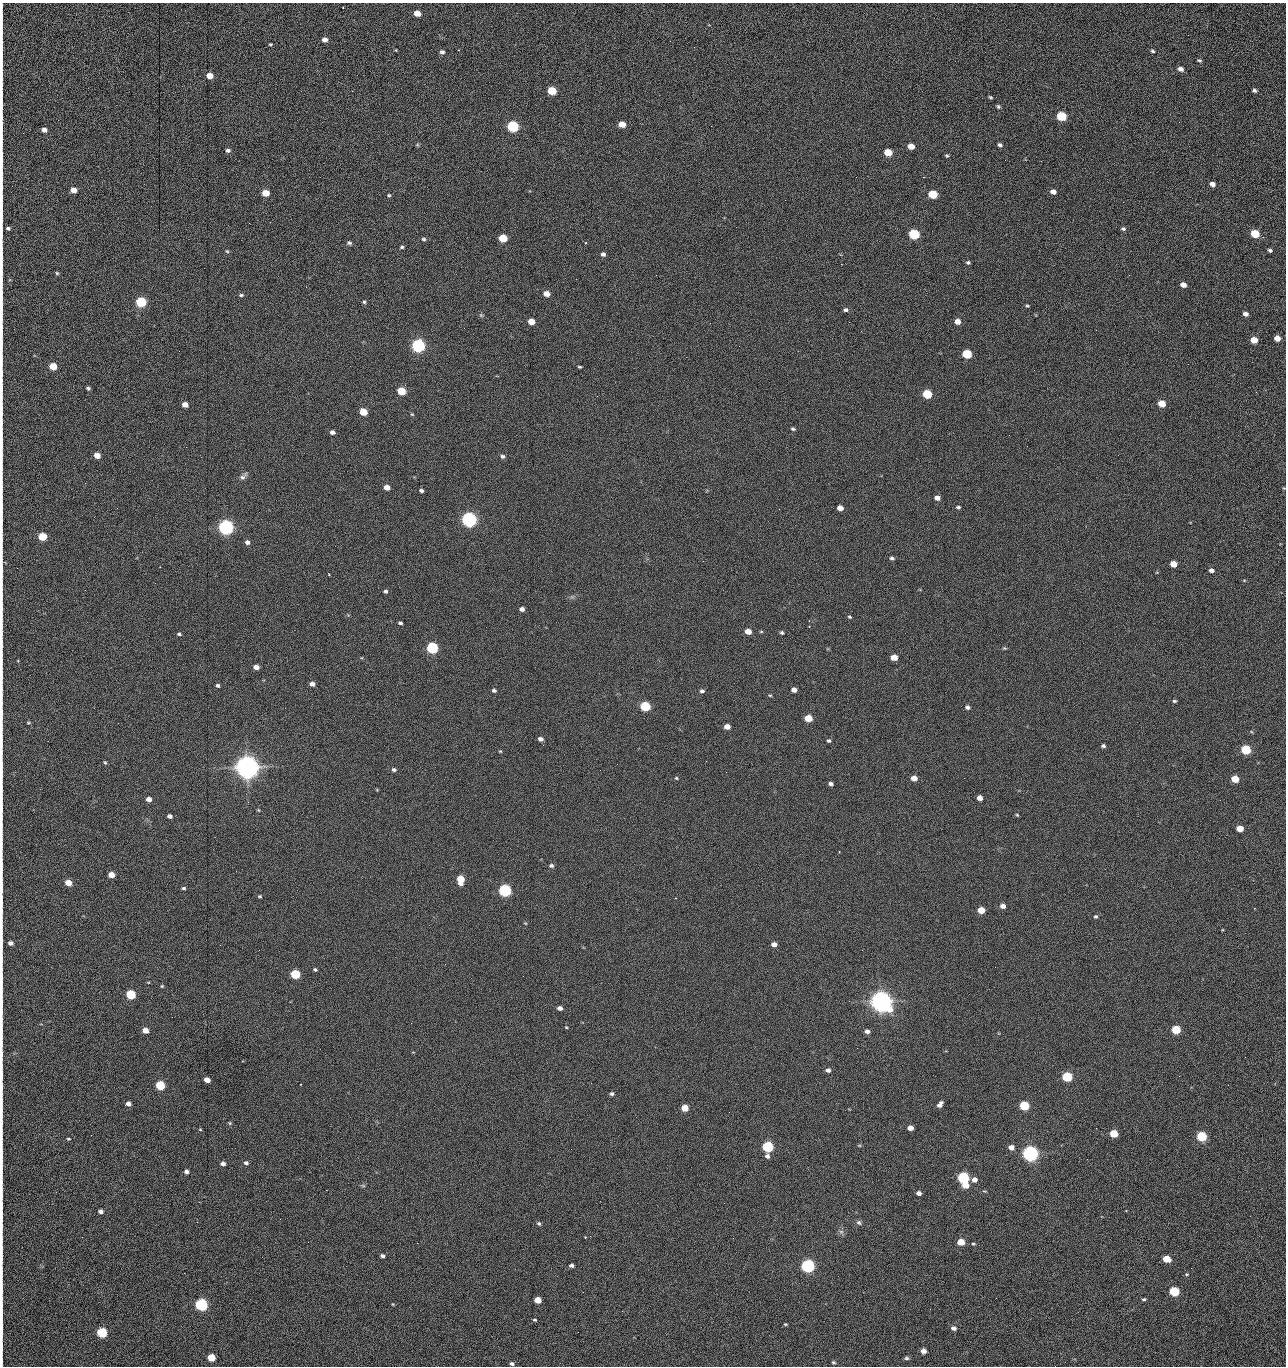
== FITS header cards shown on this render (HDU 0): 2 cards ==
NAXIS1  =                 1284 /fastest changing axis
NAXIS2  =                 1364 /next to fastest changing axis

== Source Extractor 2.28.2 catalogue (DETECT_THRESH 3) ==
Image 1284 x 1364 px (HDU 0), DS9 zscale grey, 1 PNG px = 1 image px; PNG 1288 x 1368 px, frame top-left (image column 1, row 1364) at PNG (2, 3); no overlay
Background 148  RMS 15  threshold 44.6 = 3 sigma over >= 5 px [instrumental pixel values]
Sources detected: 281; all 281 listed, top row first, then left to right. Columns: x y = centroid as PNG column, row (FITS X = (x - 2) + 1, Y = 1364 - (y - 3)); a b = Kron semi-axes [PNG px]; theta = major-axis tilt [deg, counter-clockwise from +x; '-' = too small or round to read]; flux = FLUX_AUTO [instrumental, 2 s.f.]
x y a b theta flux
343 8 2 2 - 7.1e+02
417 13 5 5 - 1.3e+04
2 18 12 2 90 2.1e+03
1188 35 3 2 - 8.0e+02
324 40 5 5 - 5.1e+03
670 41 2 2 - 1.4e+03
2 42 18 2 90 3.8e+03
270 44 4 3 - 1.1e+03
459 50 3 2 - 6.5e+02
1153 51 5 4 - 1.5e+03
442 52 5 5 - 2.6e+03
1199 60 5 4 - 1.6e+03
1180 69 6 5 - 4.7e+03
2 74 19 2 90 3.9e+03
209 76 5 4 - 1.3e+04
1254 90 5 4 - 2.1e+03
552 91 6 5 - 4.2e+04
990 97 5 4 - 1.3e+03
2 105 16 2 90 2.5e+03
998 106 5 4 - 1.6e+03
1061 116 6 5 - 6.1e+04
1179 122 2 2 - 8.2e+02
622 124 6 5 - 1.5e+04
513 126 6 5 - 1.6e+05
44 130 5 4 - 4.9e+03
2 137 11 2 90 1.6e+03
417 145 6 4 18 1.1e+03
1000 145 6 4 -39 2.2e+03
911 146 5 5 - 1.2e+04
228 150 5 4 - 2.5e+03
888 152 6 5 - 2.8e+04
947 156 5 5 - 1.4e+03
1005 160 3 2 - 8.8e+02
1041 161 2 2 - 1.3e+03
2 173 13 2 90 2.6e+03
856 177 2 2 - 1.5e+03
923 177 2 2 - 2.1e+04
1212 184 5 4 - 6.0e+03
73 190 5 4 - 1.0e+04
1053 192 6 5 - 5.5e+03
265 193 5 5 - 2.0e+04
933 194 6 5 - 5.1e+04
389 195 5 4 - 1.3e+03
785 200 2 2 - 4.1e+02
1123 202 2 2 - 5.1e+02
2 216 22 2 90 3.9e+03
8 228 4 4 - 2.0e+03
1123 229 6 5 - 2.0e+03
914 234 6 5 - 1.0e+05
1255 234 6 5 - 4.3e+04
503 238 6 5 - 4.0e+04
424 239 6 5 - 1.8e+03
349 243 6 5 - 2.0e+03
586 243 3 3 - 8.1e+02
402 247 5 4 - 1.7e+03
1270 250 4 3 - 1.9e+03
227 251 5 4 - 1.2e+03
603 254 5 5 - 2.8e+03
2 256 17 2 90 3.4e+03
968 262 5 4 - 1.6e+03
841 264 2 2 - 1.9e+04
57 273 5 4 - 1.3e+03
656 275 2 2 - 1.2e+03
1183 285 5 4 - 7.3e+03
306 287 2 2 - 5.1e+02
546 294 5 4 - 9.4e+03
241 295 5 4 - 1.7e+03
141 302 6 5 - 1.0e+05
364 302 4 4 - 1.5e+03
2 305 13 2 90 2.4e+03
1027 306 4 3 - 1.2e+03
846 310 6 5 - 2.2e+03
1245 314 5 4 - 4.0e+03
481 315 7 4 -44 1.5e+03
957 321 5 5 - 7.9e+03
531 322 5 5 - 1.5e+04
849 322 2 2 - 5.0e+02
710 323 2 2 - 2.3e+03
1096 330 2 2 - 6.5e+02
1277 338 5 4 - 1.0e+04
1254 340 5 5 - 1.6e+04
2 343 12 2 90 2.0e+03
418 346 6 5 - 3.0e+05
967 354 6 5 - 5.8e+04
53 366 5 5 - 2.5e+04
350 366 2 2 - 1.7e+03
580 367 4 3 - 1.3e+03
2 374 10 2 90 1.6e+03
2 388 8 2 90 1.4e+03
88 388 5 3 - 1.9e+03
401 391 5 5 - 3.6e+04
1256 392 3 2 - 1.2e+03
927 394 6 5 - 5.9e+04
1162 403 5 5 - 1.9e+04
185 404 5 4 - 8.4e+03
363 412 5 5 - 2.9e+04
412 414 5 4 - 1.0e+03
793 429 5 4 - 1.5e+03
332 432 5 4 - 3.4e+03
1009 435 2 2 - 1.0e+03
2 445 14 2 90 2.5e+03
186 447 2 2 - 1.9e+03
97 455 5 4 - 1.2e+04
503 456 6 5 - 2.7e+03
243 476 13 6 46 3.6e+03
85 483 3 2 - 7.3e+02
387 487 5 4 - 9.8e+03
2 488 14 2 90 2.1e+03
421 491 4 3 - 2.2e+03
937 498 5 4 - 5.7e+03
2 506 9 2 90 1.4e+03
958 507 5 3 - 1.6e+03
840 508 5 4 - 8.4e+03
469 520 6 5 - 5.0e+05
226 527 6 5 - 5.3e+05
42 537 5 5 - 4.1e+04
247 542 5 4 - 3.7e+03
892 558 5 4 - 2.0e+03
1173 564 5 5 - 1.3e+04
2 569 13 2 90 2.2e+03
1211 570 5 4 - 3.7e+03
329 574 3 2 - 6.6e+02
1244 580 4 4 - 9.3e+02
385 591 5 4 - 1.9e+03
522 609 5 4 - 4.2e+03
849 617 5 3 - 1.4e+03
400 623 4 3 - 1.9e+03
809 626 3 2 - 1.5e+03
748 631 5 4 - 1.0e+04
761 632 5 3 - 1.1e+03
782 633 4 4 - 1.7e+03
179 634 5 3 - 1.6e+03
432 648 6 5 - 1.6e+05
1004 648 5 4 - 1.1e+03
894 657 5 4 - 1.4e+04
256 667 5 4 - 7.0e+03
312 684 5 4 - 4.2e+03
218 685 5 4 - 1.9e+03
494 690 5 4 - 2.4e+03
794 690 5 4 - 6.0e+03
702 691 5 5 - 2.6e+03
770 695 4 4 - 1.1e+03
1174 701 4 3 - 1.6e+03
645 706 6 5 - 8.1e+04
967 707 5 5 - 2.7e+03
808 718 5 5 - 2.7e+04
28 723 5 3 - 1.1e+03
727 726 5 4 - 7.5e+03
540 739 5 4 - 4.1e+03
829 741 4 4 - 1.7e+03
543 745 2 2 - 2.4e+03
1103 746 4 4 - 2.1e+03
1246 749 5 5 - 7.6e+04
500 751 4 4 - 9.9e+02
706 761 2 2 - 1.7e+03
105 762 5 4 - 1.3e+03
617 764 2 2 - 2.0e+03
247 767 8 7 - 1.7e+06
394 770 5 4 - 2.3e+03
726 772 2 2 - 1.7e+03
676 778 4 4 - 1.1e+03
914 778 5 4 - 1.0e+04
1235 779 5 5 - 2.4e+04
831 784 5 4 - 3.0e+03
980 798 5 4 - 7.9e+03
149 799 5 4 - 6.4e+03
2 807 15 2 90 2.4e+03
258 810 4 4 - 9.6e+02
1017 815 5 4 - 1.2e+03
169 816 4 4 - 3.7e+03
1240 828 5 4 - 1.5e+04
839 852 2 2 - 7.2e+02
2 865 9 2 90 1.3e+03
551 866 6 5 - 2.2e+03
111 875 5 4 - 1.2e+04
460 879 7 5 -82 2.7e+04
68 883 5 4 - 1.6e+04
2 886 12 2 90 2.2e+03
183 888 5 4 - 1.6e+03
505 890 6 5 - 2.4e+05
260 896 4 3 - 1.3e+03
675 898 2 2 - 5.3e+02
1003 906 5 4 - 5.9e+03
981 910 5 4 - 1.9e+04
2 912 11 2 90 1.9e+03
1096 916 5 4 - 1.7e+03
525 923 5 3 - 7.8e+02
10 943 5 4 - 4.1e+03
774 944 5 4 - 6.1e+03
315 969 4 3 - 1.6e+03
295 974 5 5 - 6.1e+04
523 976 2 2 - 1.3e+03
2 978 20 2 90 3.3e+03
162 986 4 4 - 1.1e+03
131 994 5 5 - 7.4e+04
881 1002 8 7 - 1.4e+06
2 1006 8 2 90 1.3e+03
560 1008 5 4 - 4.1e+03
411 1023 2 2 - 3.7e+03
566 1027 3 3 - 8.6e+02
145 1030 5 4 - 1.0e+04
1176 1030 5 5 - 4.9e+04
867 1031 5 5 - 3.9e+03
857 1048 2 2 - 9.2e+02
2 1054 10 2 90 1.5e+03
1245 1057 2 2 - 1.3e+03
828 1070 5 5 - 3.4e+03
2 1075 17 2 90 2.8e+03
1179 1076 2 2 - 1.8e+03
1067 1077 6 5 - 8.8e+04
207 1080 5 4 - 9.1e+03
300 1084 2 2 - 6.2e+02
160 1085 5 5 - 6.4e+04
612 1094 5 4 - 2.1e+03
128 1104 5 4 - 5.1e+03
940 1104 7 4 52 4.5e+03
2 1106 8 2 90 1.6e+03
1024 1106 5 5 - 7.2e+04
685 1108 5 5 - 2.0e+04
729 1112 2 2 - 6.3e+02
230 1123 5 5 - 1.3e+03
910 1128 5 4 - 7.0e+03
1096 1128 2 2 - 4.7e+02
200 1129 4 4 - 9.0e+02
1114 1133 5 5 - 3.2e+04
91 1135 2 2 - 1.6e+03
1202 1136 5 5 - 9.9e+04
68 1139 4 3 - 1.1e+03
859 1145 6 3 -18 9.3e+02
768 1147 6 5 - 1.4e+05
1011 1147 5 4 - 7.6e+03
571 1149 2 2 - 6.2e+02
1030 1153 6 5 - 6.3e+05
2 1156 9 2 90 1.6e+03
767 1156 6 5 - 3.1e+03
1087 1159 2 2 - 1.3e+03
223 1163 5 4 - 4.4e+03
246 1163 5 4 - 2.5e+03
186 1172 5 4 - 3.5e+03
963 1178 6 5 - 1.5e+05
974 1180 5 5 - 6.3e+03
965 1185 5 5 - 1.7e+04
363 1186 6 4 -2 1.4e+03
919 1193 4 4 - 4.3e+03
1126 1210 3 2 - 7.1e+02
101 1211 5 4 - 4.2e+03
2 1217 19 2 90 3.3e+03
280 1219 2 2 - 1.5e+03
859 1222 7 6 - 2.3e+03
539 1224 5 5 - 1.8e+03
841 1232 7 6 - 2.5e+03
585 1237 3 2 - 8.2e+02
308 1242 2 2 - 1.0e+03
961 1242 5 4 - 1.9e+04
417 1243 2 2 - 3.7e+03
973 1244 5 3 - 1.2e+03
2 1249 17 2 90 3.1e+03
382 1256 5 4 - 2.7e+03
1166 1259 6 4 -14 2.6e+04
571 1265 4 4 - 3.2e+03
808 1266 6 5 - 3.1e+05
1187 1274 6 4 -19 1.2e+03
1174 1291 5 5 - 7.9e+04
996 1298 2 2 - 1.9e+03
1144 1299 5 3 - 1.6e+03
538 1300 5 4 - 1.7e+04
392 1304 4 3 - 7.1e+02
201 1305 6 5 - 2.3e+05
622 1311 2 2 - 6.7e+02
535 1320 4 3 - 1.2e+03
785 1324 4 3 - 1.1e+03
954 1328 5 4 - 4.1e+03
2 1329 33 2 90 6.8e+03
102 1332 5 5 - 9.2e+04
578 1332 2 2 - 2.3e+03
923 1351 5 4 - 7.2e+03
211 1357 5 5 - 3.0e+04
906 1358 6 4 0 1.9e+03
833 1362 5 4 - 1.5e+03
512 1364 5 4 - 2.5e+03
1055 1366 2 2 - 1.4e+03
At the frame edge (FLAGS 8, measured only in part): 30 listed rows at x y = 2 18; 2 42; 2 74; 2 105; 2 137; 2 173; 2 216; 2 256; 2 305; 2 343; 2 374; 2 388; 2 445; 2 488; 2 506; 2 569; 2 807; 2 865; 2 886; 2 912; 2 978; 2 1006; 2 1054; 2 1075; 2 1106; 2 1156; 2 1217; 2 1249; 2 1329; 1055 1366

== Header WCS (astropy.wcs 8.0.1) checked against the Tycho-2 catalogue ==
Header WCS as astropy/WCSLIB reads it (CRVAL/CRPIX/CD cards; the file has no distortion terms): RA---TAN/DEC--TAN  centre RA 15:41:40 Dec +51:59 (235.42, +51.99 deg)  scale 1.26 arcsec/px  FOV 26.9' x 28.5'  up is +92 deg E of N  parity flipped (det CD > 0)
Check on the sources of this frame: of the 60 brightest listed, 10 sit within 2.0 arcsec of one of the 11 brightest Tycho-2 stars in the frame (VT <= 12.29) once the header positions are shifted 0.59 arcsec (0.51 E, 0.29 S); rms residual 0.98 arcsec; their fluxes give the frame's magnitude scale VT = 25.20 - 2.5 log10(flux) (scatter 0.23 mag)
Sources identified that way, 10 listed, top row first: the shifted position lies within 2.0 arcsec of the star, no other Tycho-2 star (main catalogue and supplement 1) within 4.0 arcsec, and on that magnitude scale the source's flux lands within +1.5 / -3 mag of the star's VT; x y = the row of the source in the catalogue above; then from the Tycho-2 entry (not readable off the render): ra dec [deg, ICRS J2000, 3 dp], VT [Tycho-2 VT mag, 2 dp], TYC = Tycho-2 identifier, HIP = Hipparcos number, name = IAU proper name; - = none
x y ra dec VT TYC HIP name
418 346 235.614 +52.064 11.61 3489-1132-1 - -
469 520 235.514 +52.049 11.19 3489-1407-1 - -
226 527 235.515 +52.133 11.12 3489-1380-1 - -
247 767 235.378 +52.130 9.31 3489-1322-1 76850 -
505 890 235.303 +52.042 11.52 3489-958-1 - -
881 1002 235.232 +51.912 9.59 3489-824-1 - -
1030 1153 235.143 +51.862 10.97 3489-1016-1 - -
963 1178 235.131 +51.886 12.29 3489-908-1 - -
808 1266 235.084 +51.941 11.45 3489-1346-1 - -
201 1305 235.075 +52.152 11.74 3489-912-1 - -